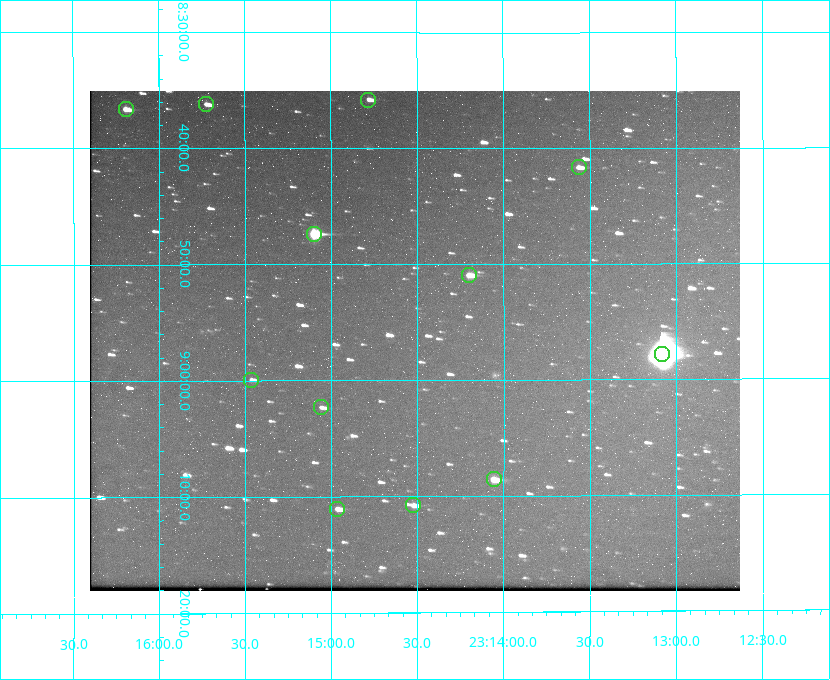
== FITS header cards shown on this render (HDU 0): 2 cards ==
NAXIS1  =                  650 / Width of table row in bytes
NAXIS2  =                  500 / Number of rows in table

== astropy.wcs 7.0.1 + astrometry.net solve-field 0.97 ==
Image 650 x 500 px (HDU 0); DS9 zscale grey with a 90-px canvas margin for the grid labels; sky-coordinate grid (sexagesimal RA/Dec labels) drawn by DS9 from the SOLVED WCS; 12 Tycho-2 reference stars matched to detected sources circled (green)
Header WCS: none
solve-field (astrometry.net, Tycho-2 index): SOLVED blind (the file carries no WCS)
Solved WCS: RA---TAN-SIP/DEC--TAN-SIP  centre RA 23:14:31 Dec +08:57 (348.63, +8.94 deg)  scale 5.16 arcsec/px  FOV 55.9' x 43.1'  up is -180 deg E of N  parity flipped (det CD > 0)
(file carries no celestial WCS; the grid is the blind solution)
Tycho-2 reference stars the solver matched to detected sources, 12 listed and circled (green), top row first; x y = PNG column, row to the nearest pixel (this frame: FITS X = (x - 90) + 1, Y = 500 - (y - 91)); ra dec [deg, ICRS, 3 dp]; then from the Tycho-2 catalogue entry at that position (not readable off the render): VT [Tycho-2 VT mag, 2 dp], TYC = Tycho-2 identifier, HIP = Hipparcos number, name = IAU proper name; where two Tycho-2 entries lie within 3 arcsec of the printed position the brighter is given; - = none
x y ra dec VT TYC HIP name
368 100 348.695 +8.597 11.30 1161-1571-1 - -
206 104 348.931 +8.603 11.18 1161-1110-1 - -
126 109 349.048 +8.610 11.72 1161-1223-1 - -
579 167 348.391 +8.694 11.47 1161-728-1 - -
314 234 348.775 +8.789 8.97 1161-884-1 114784 -
469 275 348.550 +8.849 10.80 1161-574-1 - -
662 354 348.271 +8.963 6.92 1161-1161-1 114608 -
251 380 348.866 +8.999 11.82 1161-694-1 - -
321 407 348.765 +9.039 11.87 1161-1547-1 - -
494 479 348.514 +9.143 10.38 1161-1071-1 - -
413 505 348.631 +9.180 11.26 1161-1559-1 - -
337 509 348.741 +9.184 11.62 1161-452-1 - -